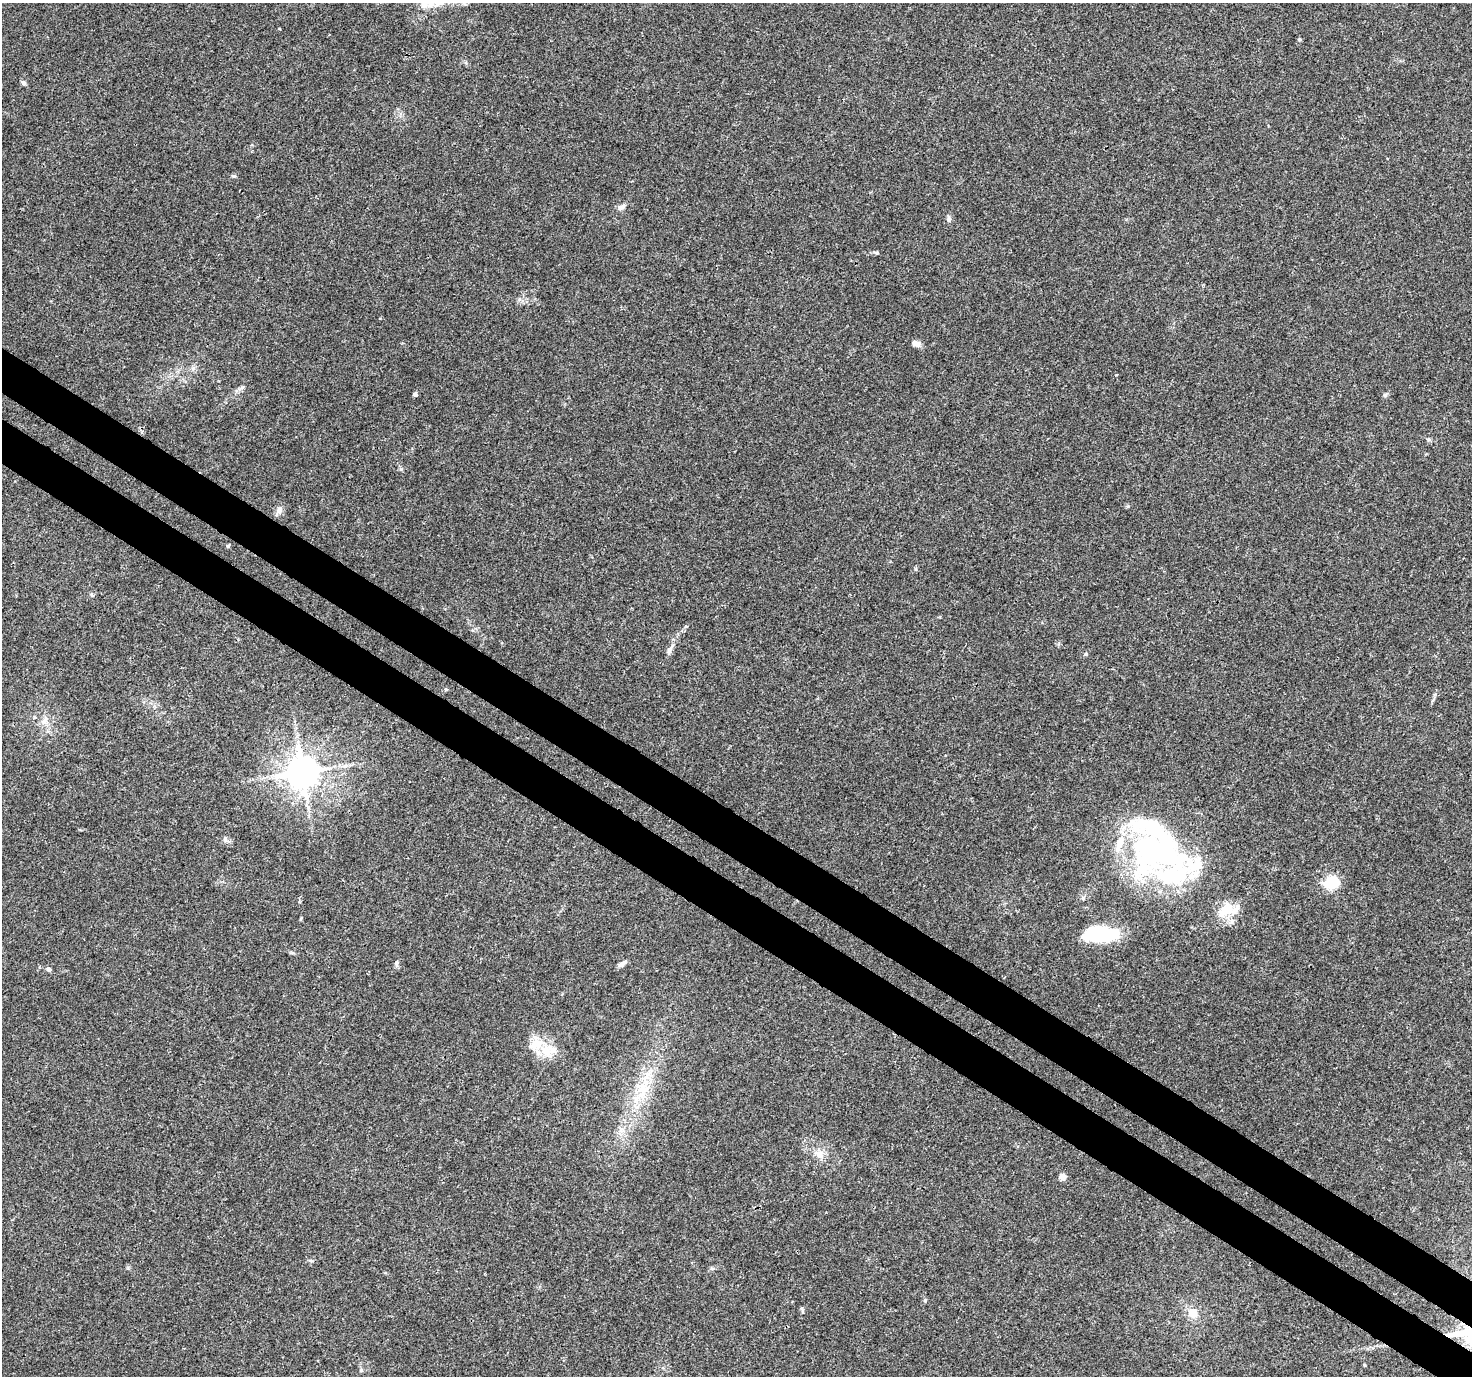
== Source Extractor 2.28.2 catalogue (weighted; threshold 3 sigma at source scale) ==
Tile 6 of 4 x 4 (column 2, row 2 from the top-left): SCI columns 1505-2974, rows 2981-4354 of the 5958 x 6028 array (HDU 1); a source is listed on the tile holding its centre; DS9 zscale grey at full resolution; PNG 1474 x 1378 px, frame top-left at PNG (2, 3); no overlay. Shown black and unused: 7% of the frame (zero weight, under 3 of 4 exposures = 5% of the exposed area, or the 3 px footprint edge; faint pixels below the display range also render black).
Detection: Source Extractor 2.28.2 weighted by HDU 2 'WHT'; one run over the whole footprint, this tile lists its part. Background 0.016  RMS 0.0026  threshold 0.0118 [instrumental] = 3 sigma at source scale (4.5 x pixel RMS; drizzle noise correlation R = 1.50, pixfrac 1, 0.0396/0.0396 arcsec/px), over >= 5 px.
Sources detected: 42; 1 inside a brighter object's white glare — not listed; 7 inside a brighter listed object's ellipse — not listed separately; the other 34 listed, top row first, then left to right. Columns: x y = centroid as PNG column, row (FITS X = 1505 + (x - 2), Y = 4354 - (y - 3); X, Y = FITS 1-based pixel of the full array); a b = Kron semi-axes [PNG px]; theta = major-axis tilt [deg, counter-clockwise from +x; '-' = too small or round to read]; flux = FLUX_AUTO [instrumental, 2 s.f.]
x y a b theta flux
424 4 16 10 88 3.2
1299 39 4 4 - 0.37
23 83 7 5 -45 0.59
234 176 5 5 - 0.35
621 207 11 7 35 1.1
949 219 8 6 80 0.74
876 252 9 3 -21 0.37
916 343 10 6 -17 1.7
415 394 4 4 - 0.79
1386 394 9 4 45 0.48
279 510 11 7 67 1.1
228 546 6 4 53 0.32
669 650 11 7 68 1.1
1086 654 5 4 - 0.35
446 689 5 4 - 0.32
45 721 14 7 66 1.6
302 772 9 9 - 550
225 839 8 5 90 0.68
1149 849 73 49 -80 52
1332 883 16 11 15 8
1227 910 31 16 14 6
1103 935 22 12 9 22
397 963 10 4 85 0.57
623 963 12 5 36 1.1
49 969 7 5 -16 0.63
546 1050 27 13 -14 6.3
643 1089 18 16 -48 5.9
819 1154 13 11 -34 2.2
1062 1176 5 4 - 3.7
310 1260 6 4 -19 0.36
802 1310 8 4 -74 0.4
1193 1313 13 12 - 2.9
1469 1332 38 15 2 16
1364 1365 4 4 - 0.24
Overlapping masked pixels (flux is a lower limit): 1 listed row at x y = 1469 1332
Isophote crosses this tile's border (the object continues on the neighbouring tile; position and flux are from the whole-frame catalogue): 2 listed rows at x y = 424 4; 1469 1332
Unlisted compact peaks at least as high as the median listed source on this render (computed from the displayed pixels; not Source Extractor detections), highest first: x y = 925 1300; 401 469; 915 569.